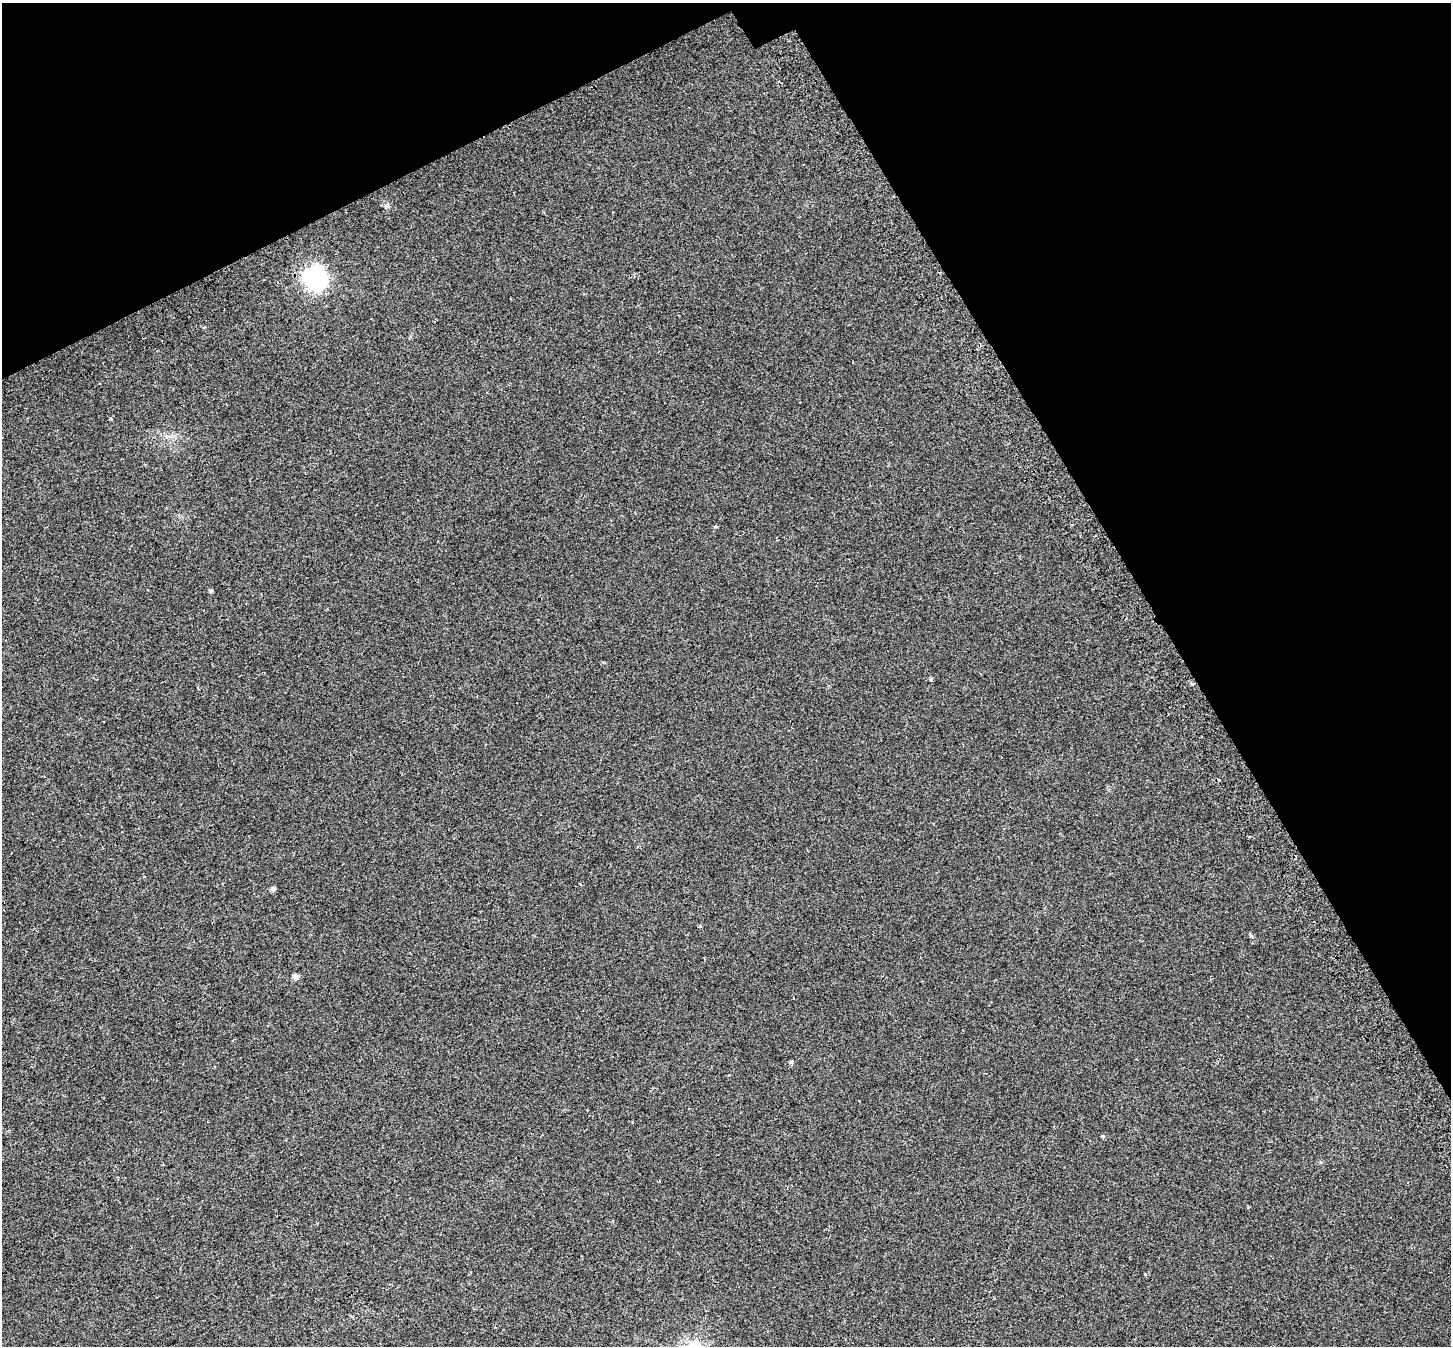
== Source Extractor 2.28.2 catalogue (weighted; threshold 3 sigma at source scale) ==
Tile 3 of 4 x 4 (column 3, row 1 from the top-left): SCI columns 2957-4405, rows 4217-5560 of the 5917 x 5803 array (HDU 1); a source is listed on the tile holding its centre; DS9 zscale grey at full resolution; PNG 1453 x 1348 px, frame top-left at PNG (2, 3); no overlay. Shown black and unused: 26% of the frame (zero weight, under 2 of 3 exposures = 4% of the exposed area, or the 3 px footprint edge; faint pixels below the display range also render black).
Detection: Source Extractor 2.28.2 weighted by HDU 2 'WHT'; one run over the whole footprint, this tile lists its part. Background 0.0439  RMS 0.01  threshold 0.047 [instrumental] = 3 sigma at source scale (4.5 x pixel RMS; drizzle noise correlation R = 1.50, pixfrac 1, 0.0396/0.0396 arcsec/px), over >= 5 px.
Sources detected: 12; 1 inside a brighter object's white glare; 2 cosmic-ray / hot-pixel residue — not listed; the other 9 listed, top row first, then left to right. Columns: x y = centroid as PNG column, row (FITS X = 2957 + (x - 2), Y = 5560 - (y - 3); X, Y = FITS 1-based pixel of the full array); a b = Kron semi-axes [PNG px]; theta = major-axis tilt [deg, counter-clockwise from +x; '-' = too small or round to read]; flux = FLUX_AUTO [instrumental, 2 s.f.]
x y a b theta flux
312 277 9 7 48 300
111 419 3 3 - 7.7
211 591 5 4 - 1.7
931 679 4 4 - 1.3
273 889 6 5 - 2.8
700 926 5 4 - 0.91
296 977 8 6 -23 3.4
791 1062 6 4 50 1.7
1103 1136 5 4 - 1.3